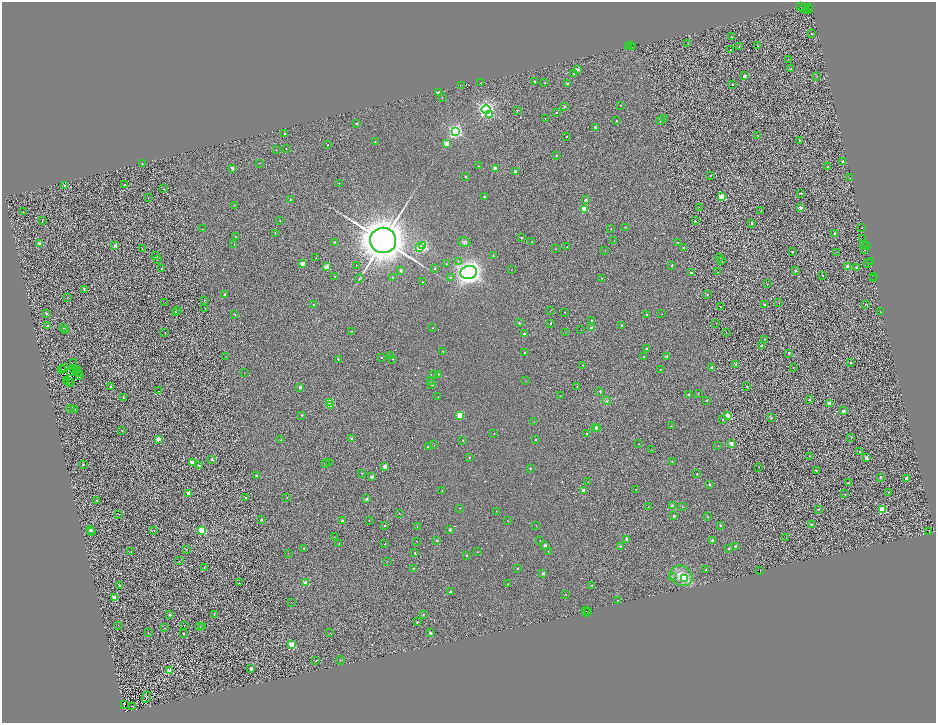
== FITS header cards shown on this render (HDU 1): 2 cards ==
NAXIS1  =                 1868
NAXIS2  =                 1442

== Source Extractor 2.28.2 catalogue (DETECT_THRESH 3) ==
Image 1868 x 1442 px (HDU 1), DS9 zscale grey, zoomed out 1/2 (1 PNG px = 2 x 2 image px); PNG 938 x 725 px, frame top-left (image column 1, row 1442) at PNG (2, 2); each listed source drawn as its Kron ellipse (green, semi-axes under 4 px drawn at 4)
Background 1.16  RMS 3.3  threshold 9.77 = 3 sigma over >= 5 px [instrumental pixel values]
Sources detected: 510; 119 cannot appear on this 1/2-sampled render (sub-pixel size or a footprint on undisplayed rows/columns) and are neither listed nor drawn; the other 391 listed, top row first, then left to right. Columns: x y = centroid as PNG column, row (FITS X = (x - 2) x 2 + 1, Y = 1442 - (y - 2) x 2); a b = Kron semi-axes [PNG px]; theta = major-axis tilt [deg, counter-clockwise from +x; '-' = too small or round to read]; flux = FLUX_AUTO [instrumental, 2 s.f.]
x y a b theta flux
801 7 3 1 - 5.2e+02
803 8 3 2 - 4.4e+03
809 8 2 1 - 6.3e+02
809 9 2 1 - 1.2e+03
806 11 3 1 - 8.2e+03
811 33 2 2 - 1.1e+03
732 37 2 1 - 1.6e+02
688 43 2 2 - 6.8e+02
631 46 2 1 - 1.7e+03
632 46 2 1 - 2.9e+02
739 46 2 2 - 6.3e+02
758 46 2 1 - 1.8e+02
629 47 2 1 - 2.2e+03
730 50 2 1 - 4.9e+02
789 59 2 2 - 1.9e+02
791 69 2 2 - 5.6e+02
577 70 2 2 - 5.0e+03
574 73 2 2 - 1.9e+03
744 76 2 2 - 5.2e+03
817 76 2 2 - 3.0e+02
534 81 2 2 - 1.8e+03
481 82 2 1 - 3.7e+02
545 83 2 2 - 9.6e+02
567 84 2 2 - 2.1e+03
462 85 2 1 - 7.3e+02
732 85 2 2 - 4.2e+02
438 93 2 2 - 3.8e+03
442 98 2 2 - 2.0e+02
621 105 2 2 - 4.8e+02
564 106 2 2 - 2.6e+03
486 109 4 4 - 2.0e+05
517 111 2 2 - 8.7e+02
556 113 2 2 - 7.3e+02
489 114 3 2 - 7.3e+03
545 118 2 2 - 1.9e+02
664 118 2 2 - 3.5e+02
616 121 2 2 - 1.2e+03
661 121 2 2 - 9.5e+02
357 124 2 2 - 1.1e+03
595 127 2 2 - 2.7e+03
455 131 4 4 - 1.5e+05
285 134 2 2 - 9.8e+02
758 136 2 1 - 2.8e+02
566 137 2 2 - 6.3e+02
799 140 2 2 - 4.8e+02
375 141 2 1 - 3.0e+02
446 143 2 2 - 9.7e+03
327 145 2 2 - 7.7e+02
286 149 2 2 - 8.3e+02
276 150 2 1 - 2.3e+02
556 155 2 2 - 9.1e+02
843 162 2 2 - 2.0e+03
259 163 2 2 - 1.9e+02
142 164 2 2 - 9.0e+02
478 166 2 1 - 6.2e+02
828 167 2 2 - 5.4e+02
232 168 3 2 - 3.4e+03
495 168 2 2 - 8.1e+03
515 171 2 2 - 3.3e+03
710 175 2 2 - 5.2e+02
465 176 2 2 - 1.0e+03
850 178 2 1 - 3.3e+02
339 183 2 2 - 8.1e+02
125 185 2 2 - 5.3e+02
64 186 2 2 - 7.8e+02
164 189 2 1 - 3.9e+02
800 193 3 2 - 3.3e+02
148 197 2 1 - 3.4e+02
484 197 2 2 - 1.5e+03
722 197 3 3 - 3.2e+04
586 199 2 2 - 2.7e+03
290 200 2 2 - 7.2e+02
234 205 2 2 - 2.6e+02
699 207 2 1 - 1.7e+02
801 208 2 2 - 5.1e+03
585 209 3 2 - 2.1e+04
761 210 2 2 - 5.0e+02
23 212 2 1 - 3.3e+02
695 220 2 2 - 4.8e+02
42 221 2 1 - 6.2e+02
280 221 2 1 - 3.0e+02
751 223 2 2 - 6.7e+02
626 227 2 2 - 9.9e+02
861 227 3 2 - 4.3e+02
611 228 2 1 - 3.3e+02
202 229 2 1 - 2.5e+02
835 233 2 2 - 3.3e+03
275 234 2 2 - 3.1e+02
235 237 2 2 - 5.9e+02
521 237 2 2 - 1.3e+03
863 238 3 2 - 3.0e+02
383 240 13 12 - 2.1e+06
614 241 2 2 - 2.1e+02
334 242 2 2 - 2.2e+03
464 242 6 4 -20 1.4e+03
532 242 2 2 - 6.6e+02
39 243 2 2 - 5.8e+03
678 243 2 2 - 4.2e+02
234 245 2 1 - 1.5e+02
864 245 3 1 - 7.5e+02
866 245 2 1 - 1.9e+03
115 246 2 2 - 4.3e+03
423 246 3 3 - 7.6e+04
567 247 2 1 - 2.2e+02
142 248 2 1 - 3.1e+02
420 248 3 2 - 2.9e+04
683 248 2 2 - 2.2e+03
556 249 2 2 - 2.7e+02
605 250 2 1 - 1.6e+02
865 250 3 1 - 8.5e+02
792 252 2 2 - 1.4e+03
837 252 2 1 - 1.5e+02
156 255 2 1 - 3.3e+02
493 256 2 2 - 1.1e+03
316 258 2 1 - 2.5e+02
720 258 2 2 - 4.3e+02
157 260 2 1 - 2.1e+02
458 261 3 3 - 7.3e+02
721 261 2 2 - 4.9e+02
870 262 3 1 - 7.9e+02
867 263 2 1 - 1.5e+03
302 264 2 2 - 1.0e+04
446 264 2 2 - 6.1e+02
356 265 2 2 - 4.7e+02
672 265 2 2 - 1.4e+03
848 266 2 2 - 1.0e+04
326 267 2 2 - 1.2e+04
857 267 2 2 - 1.5e+03
435 268 2 2 - 1.6e+03
162 269 2 1 - 3.8e+02
511 270 2 1 - 1.4e+02
401 271 2 2 - 3.7e+03
795 271 2 2 - 1.9e+03
718 272 2 1 - 3.1e+02
469 273 8 6 15 9.4e+05
691 273 2 2 - 2.3e+03
823 275 2 1 - 3.1e+02
335 276 2 2 - 4.2e+02
393 277 2 2 - 1.0e+03
450 277 2 2 - 6.4e+02
874 277 4 1 - 1.2e+03
359 278 4 3 - 6.6e+02
602 278 2 2 - 1.1e+03
873 279 2 1 - 4.5e+02
422 282 2 2 - 2.4e+02
767 284 3 2 - 3.8e+02
84 290 3 2 - 1.0e+03
225 294 2 2 - 9.2e+02
707 295 2 2 - 1.4e+03
67 297 2 1 - 2.2e+02
204 300 2 2 - 4.5e+02
165 302 2 1 - 1.4e+02
779 303 2 2 - 2.2e+02
764 304 2 2 - 2.1e+03
313 305 2 2 - 1.2e+03
865 305 3 2 - 4.1e+02
720 307 2 1 - 3.9e+02
205 308 2 1 - 4.1e+02
551 310 4 1 - 3.5e+02
178 311 2 2 - 6.8e+02
880 311 2 1 - 2.0e+02
175 312 2 2 - 1.5e+03
565 312 2 1 - 4.2e+02
46 314 2 2 - 2.5e+03
235 314 2 2 - 6.4e+02
662 314 2 1 - 2.2e+02
647 315 2 2 - 5.0e+02
591 320 2 2 - 7.8e+02
519 323 2 2 - 1.2e+03
551 324 2 2 - 7.7e+02
716 324 2 1 - 1.4e+02
621 325 2 2 - 2.3e+03
48 326 2 2 - 1.1e+03
64 327 2 2 - 1.1e+03
432 328 2 2 - 3.6e+02
592 328 2 2 - 4.6e+03
581 330 2 1 - 1.8e+02
65 331 2 1 - 4.3e+02
351 331 2 2 - 8.6e+02
566 332 2 2 - 2.3e+02
726 332 2 1 - 2.9e+02
165 333 2 1 - 3.6e+02
524 334 2 2 - 1.8e+03
765 339 2 1 - 4.8e+02
761 346 2 2 - 3.9e+03
647 349 2 2 - 3.6e+03
443 351 2 2 - 6.9e+02
525 353 2 2 - 1.7e+03
789 353 2 2 - 1.3e+03
226 356 2 2 - 2.1e+02
391 356 2 2 - 3.0e+03
667 356 2 2 - 1.3e+03
643 357 2 2 - 1.5e+03
381 358 2 2 - 5.2e+02
338 359 2 2 - 1.6e+03
393 359 2 2 - 3.7e+02
74 363 3 1 - 2.5e+02
850 363 2 2 - 1.3e+03
583 365 2 1 - 4.3e+02
736 365 2 2 - 2.6e+03
65 367 3 1 - 3.0e+02
712 367 2 2 - 3.1e+03
793 367 2 1 - 4.1e+02
61 369 3 1 - 2.5e+02
76 369 2 1 - 1.4e+02
660 369 2 2 - 3.7e+02
63 370 2 1 - 1.5e+02
73 370 2 1 - 1.3e+02
76 371 2 1 - 1.6e+02
70 372 2 1 - 1.7e+02
244 373 2 1 - 2.2e+02
80 374 2 1 - 1.9e+02
434 374 2 2 - 2.4e+02
438 374 2 2 - 6.4e+02
79 375 2 1 - 1.8e+02
430 380 2 2 - 1.2e+03
67 381 3 1 - 1.7e+02
68 381 2 1 - 2.7e+02
526 381 2 1 - 1.7e+02
71 382 2 1 - 1.2e+02
432 384 2 2 - 1.6e+03
111 386 2 2 - 2.9e+03
577 386 2 2 - 7.8e+02
300 387 2 2 - 3.9e+03
747 387 2 2 - 8.7e+02
159 391 2 1 - 2.5e+02
600 391 2 2 - 1.7e+03
698 394 2 2 - 3.9e+02
560 395 2 1 - 1.8e+02
689 395 2 2 - 1.9e+03
123 397 2 2 - 4.2e+02
438 397 2 1 - 3.7e+02
809 400 2 2 - 1.2e+03
607 401 4 3 - 1.0e+03
707 401 2 2 - 6.4e+02
330 402 3 2 - 3.0e+04
829 403 2 2 - 7.2e+03
331 405 3 2 - 5.3e+03
70 409 2 2 - 5.5e+02
75 409 2 2 - 1.7e+03
843 411 2 2 - 4.9e+03
302 415 2 2 - 1.7e+03
460 415 2 2 - 2.2e+04
728 416 2 2 - 1.4e+04
771 418 2 2 - 2.0e+03
722 419 2 1 - 4.3e+02
534 422 2 1 - 1.5e+02
671 426 2 2 - 6.4e+02
596 427 2 2 - 2.9e+03
598 429 2 2 - 2.3e+03
122 430 2 1 - 2.3e+02
494 434 2 2 - 5.4e+02
587 434 2 2 - 4.5e+02
851 437 2 2 - 3.2e+02
352 438 2 2 - 1.6e+03
158 439 2 2 - 1.1e+04
281 440 2 2 - 2.9e+02
463 440 2 2 - 5.0e+02
536 440 2 2 - 7.6e+02
731 443 2 2 - 9.2e+03
639 444 2 1 - 3.9e+02
434 445 2 2 - 2.3e+02
718 445 2 2 - 2.3e+02
428 447 2 2 - 2.2e+03
652 450 2 1 - 2.9e+02
859 452 2 2 - 7.1e+02
809 456 2 2 - 6.2e+02
469 457 2 2 - 5.2e+02
866 458 2 2 - 5.2e+03
212 459 2 2 - 2.8e+03
193 462 2 2 - 2.0e+04
672 462 2 2 - 4.6e+02
329 463 2 1 - 1.3e+02
83 464 4 2 - 5.0e+02
325 464 2 1 - 1.6e+02
199 466 2 2 - 2.2e+03
385 466 2 2 - 9.4e+03
759 467 2 2 - 2.6e+02
530 468 2 2 - 1.1e+03
816 470 2 2 - 6.4e+02
362 473 2 1 - 1.6e+02
697 474 2 2 - 9.1e+02
256 476 2 2 - 6.8e+02
371 477 2 2 - 4.4e+03
880 477 2 2 - 1.2e+03
906 478 2 2 - 8.7e+03
588 481 2 1 - 1.9e+02
848 483 2 2 - 2.5e+03
709 484 2 2 - 2.3e+03
636 489 2 1 - 3.3e+02
442 491 2 2 - 1.9e+02
583 491 2 2 - 9.6e+03
888 492 2 1 - 3.5e+02
188 493 2 2 - 7.4e+03
845 494 2 2 - 6.9e+02
245 497 2 2 - 1.4e+03
287 497 2 2 - 3.9e+02
366 499 2 2 - 3.9e+03
97 500 2 2 - 7.3e+02
673 506 2 2 - 9.2e+03
682 506 2 2 - 8.5e+02
648 507 2 2 - 1.9e+02
460 508 2 2 - 6.1e+02
818 509 2 2 - 1.4e+03
882 509 3 3 - 3.6e+04
496 511 2 1 - 1.8e+02
119 514 2 1 - 2.8e+02
399 514 2 1 - 4.9e+02
674 516 2 2 - 3.3e+03
707 517 2 1 - 6.7e+02
261 520 2 2 - 1.3e+03
369 520 2 1 - 3.5e+02
342 521 2 2 - 3.6e+03
507 521 2 2 - 3.7e+02
811 524 2 2 - 2.4e+03
536 525 2 1 - 1.5e+02
721 525 2 2 - 1.2e+03
384 526 2 2 - 1.0e+03
417 527 2 1 - 3.6e+02
90 530 2 2 - 1.5e+03
154 530 3 2 - 5.4e+02
450 530 2 2 - 4.2e+03
201 531 3 3 - 4.2e+04
929 531 4 2 - 1.6e+03
91 532 2 2 - 6.8e+03
334 537 2 2 - 1.9e+02
786 538 2 1 - 1.6e+02
627 539 3 2 - 4.9e+03
437 540 2 2 - 1.7e+03
712 540 2 2 - 2.6e+03
417 541 2 1 - 1.9e+02
540 541 2 1 - 1.4e+02
339 544 2 2 - 6.5e+02
385 544 2 1 - 4.2e+02
545 545 2 2 - 4.5e+03
620 546 2 2 - 1.1e+03
735 546 2 2 - 2.3e+03
304 548 2 2 - 9.8e+02
728 548 2 2 - 2.3e+03
186 549 3 2 - 4.3e+02
131 551 2 2 - 3.5e+02
477 552 2 1 - 1.5e+02
548 552 2 1 - 2.2e+02
288 553 2 2 - 2.1e+02
415 553 2 2 - 1.3e+03
467 555 2 2 - 1.1e+03
179 561 2 2 - 2.1e+02
387 561 2 2 - 2.0e+02
204 568 2 2 - 1.1e+03
413 568 2 2 - 1.3e+03
518 568 2 2 - 5.6e+02
706 570 2 2 - 6.6e+02
760 570 2 1 - 2.0e+03
543 573 2 2 - 3.5e+03
681 576 11 9 -33 1.0e+04
672 577 2 2 - 3.0e+02
685 578 4 3 - 7.9e+03
239 583 2 2 - 4.1e+02
306 583 2 2 - 1.4e+04
508 584 2 2 - 6.0e+02
119 585 2 2 - 2.6e+03
592 585 2 2 - 8.2e+02
451 592 2 2 - 2.4e+03
566 594 2 2 - 3.5e+02
114 598 2 2 - 1.3e+04
617 600 2 2 - 9.7e+02
291 602 2 1 - 1.3e+02
585 611 2 1 - 7.9e+02
589 611 2 1 - 9.9e+02
586 612 2 1 - 5.4e+02
214 614 2 2 - 1.1e+03
423 614 2 2 - 1.1e+03
170 615 2 2 - 1.4e+03
417 622 2 2 - 1.2e+03
118 625 2 1 - 6.2e+02
184 625 2 1 - 2.0e+03
202 626 2 2 - 2.5e+02
200 627 2 1 - 6.4e+02
164 628 2 2 - 3.5e+02
148 633 2 2 - 2.1e+02
330 633 2 1 - 1.7e+02
430 633 2 2 - 2.5e+03
183 634 2 2 - 7.1e+02
291 645 3 3 - 3.1e+04
340 660 4 1 - 2.6e+02
316 661 2 1 - 6.6e+02
251 669 2 2 - 3.1e+03
170 671 2 2 - 1.1e+04
146 697 6 3 66 4.1e+02
124 704 2 1 - 1.6e+02
133 706 2 1 - 2.3e+02
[119 sub-pixel or undisplayed-footprint detections neither listed nor drawn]